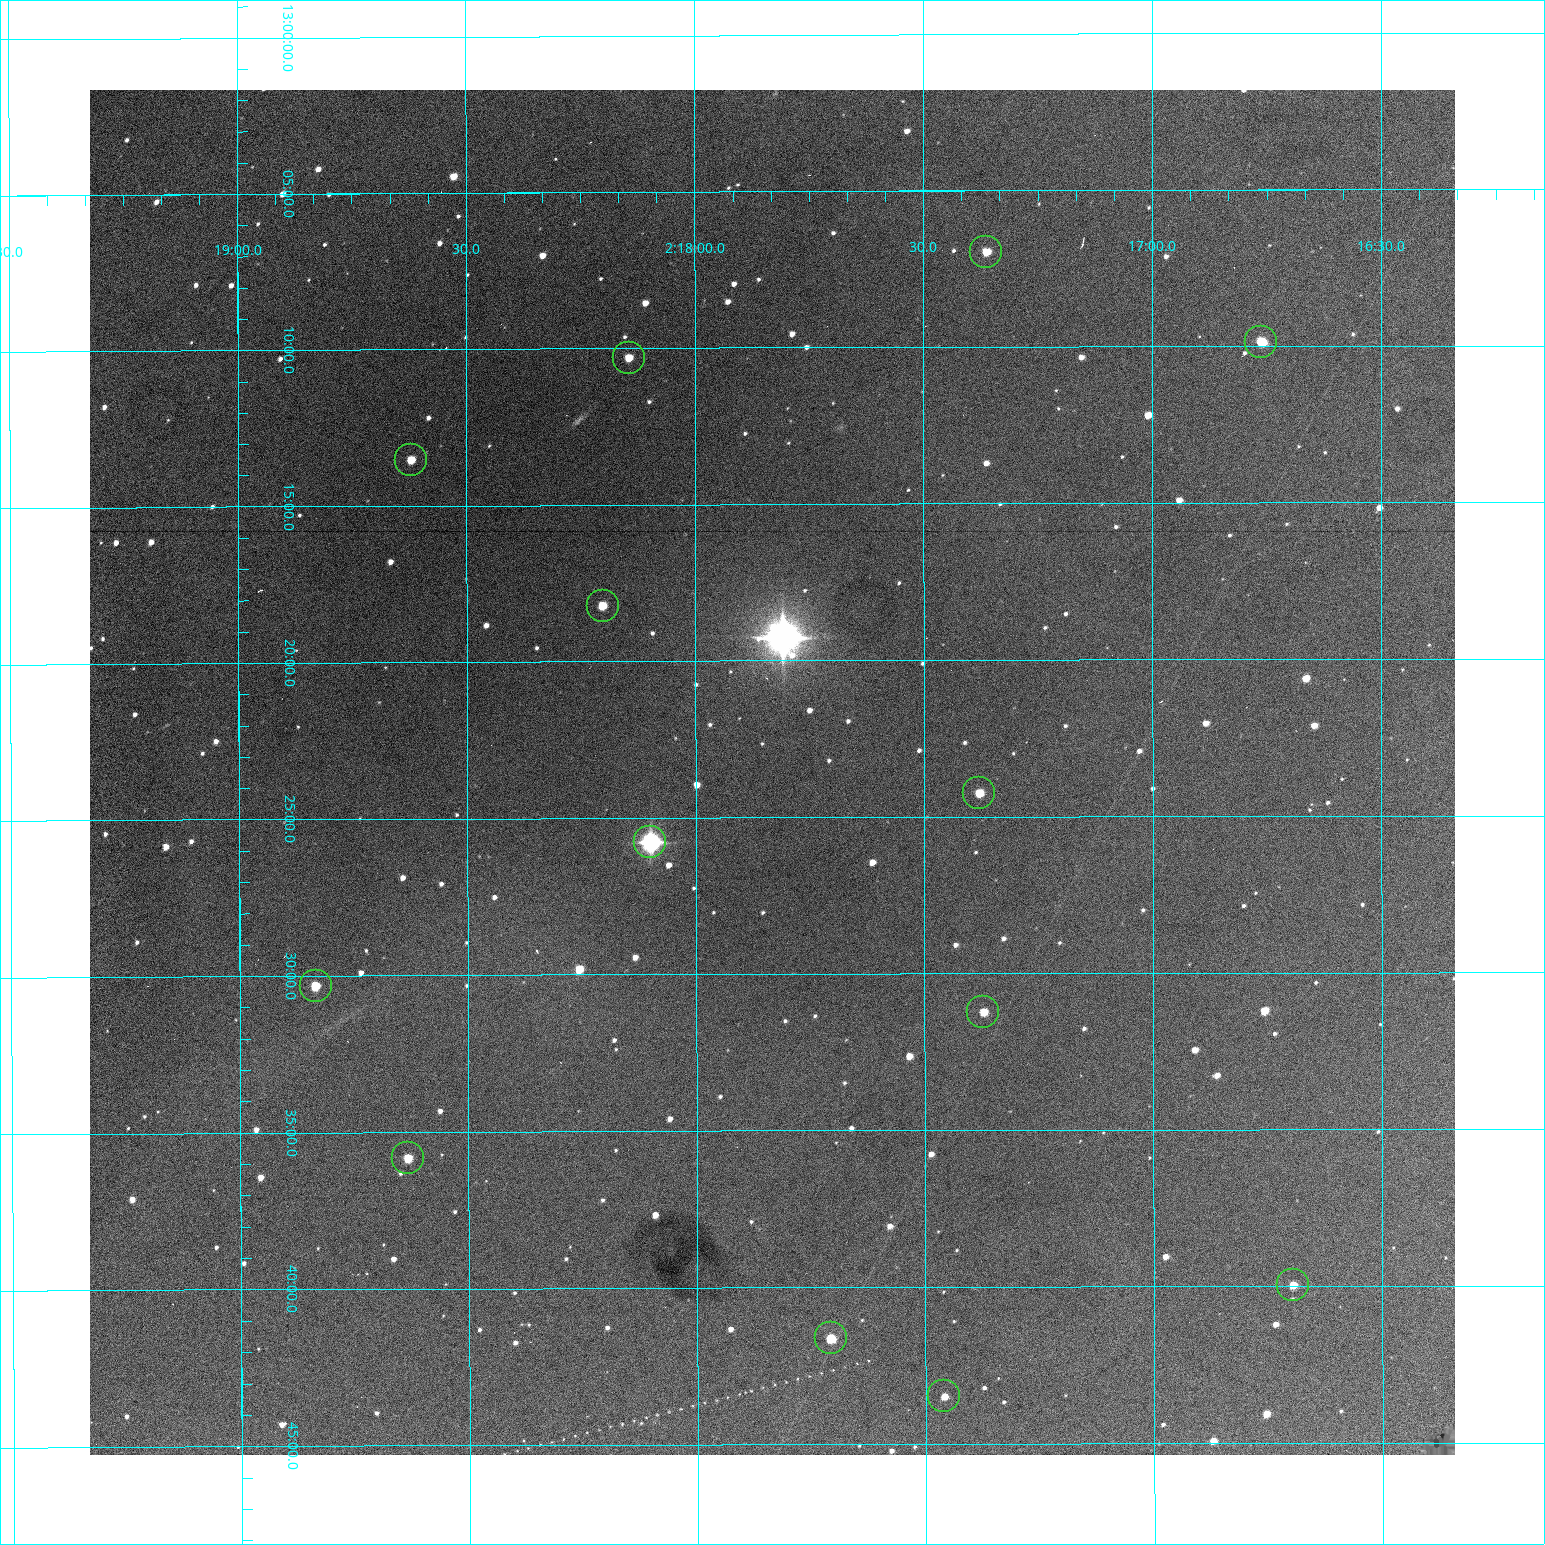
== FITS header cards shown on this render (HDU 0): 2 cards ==
NAXIS1  =                 1365 /fastest changing axis
NAXIS2  =                 1365 /next to fastest changing axis

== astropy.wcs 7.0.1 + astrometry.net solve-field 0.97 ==
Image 1365 x 1365 px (HDU 0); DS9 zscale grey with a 90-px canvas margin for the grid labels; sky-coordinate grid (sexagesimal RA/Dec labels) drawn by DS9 from the SOLVED WCS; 13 Tycho-2 reference stars matched to detected sources circled (green)
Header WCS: RA---TAN-SIP/DEC--TAN-SIP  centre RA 02:17:50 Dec +13:24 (34.46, +13.39 deg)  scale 1.92 arcsec/px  FOV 43.6' x 43.6'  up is -180 deg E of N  parity flipped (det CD > 0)
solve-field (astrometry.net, Tycho-2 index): VERIFIED the header's WCS against the Tycho-2 star catalogue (verified at 3 index scales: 10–13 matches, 0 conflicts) and refined it, rather than solving blind
Solved WCS: RA---TAN-SIP/DEC--TAN-SIP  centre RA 02:17:50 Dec +13:24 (34.46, +13.39 deg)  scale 1.92 arcsec/px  FOV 43.6' x 43.6'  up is -180 deg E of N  parity flipped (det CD > 0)
The solver's refit moves the header's centre by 0.34 arcsec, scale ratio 1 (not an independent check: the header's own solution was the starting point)
Tycho-2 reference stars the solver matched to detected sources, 13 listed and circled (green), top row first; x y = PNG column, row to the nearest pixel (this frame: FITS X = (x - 90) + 1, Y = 1365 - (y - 90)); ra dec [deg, ICRS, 3 dp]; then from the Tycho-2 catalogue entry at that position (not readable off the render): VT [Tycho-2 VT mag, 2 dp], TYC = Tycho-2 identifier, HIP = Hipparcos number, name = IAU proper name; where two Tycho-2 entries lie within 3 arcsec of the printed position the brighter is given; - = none
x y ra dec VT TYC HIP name
986 252 34.341 +13.116 11.78 637-767-1 - -
1261 342 34.191 +13.165 10.78 637-980-1 - -
629 358 34.536 +13.172 12.67 637-944-1 - -
411 460 34.655 +13.226 12.20 637-883-1 - -
603 606 34.551 +13.304 11.62 637-695-1 - -
979 793 34.345 +13.404 11.61 637-1245-1 - -
650 842 34.525 +13.430 7.86 637-948-1 10730 -
316 986 34.708 +13.505 11.14 637-18-1 - -
983 1012 34.343 +13.520 12.11 637-855-1 - -
408 1158 34.658 +13.597 11.37 637-890-1 - -
1293 1285 34.174 +13.666 12.36 637-601-1 - -
831 1338 34.427 +13.694 11.59 637-1123-1 - -
944 1396 34.365 +13.725 12.20 637-1135-1 - -